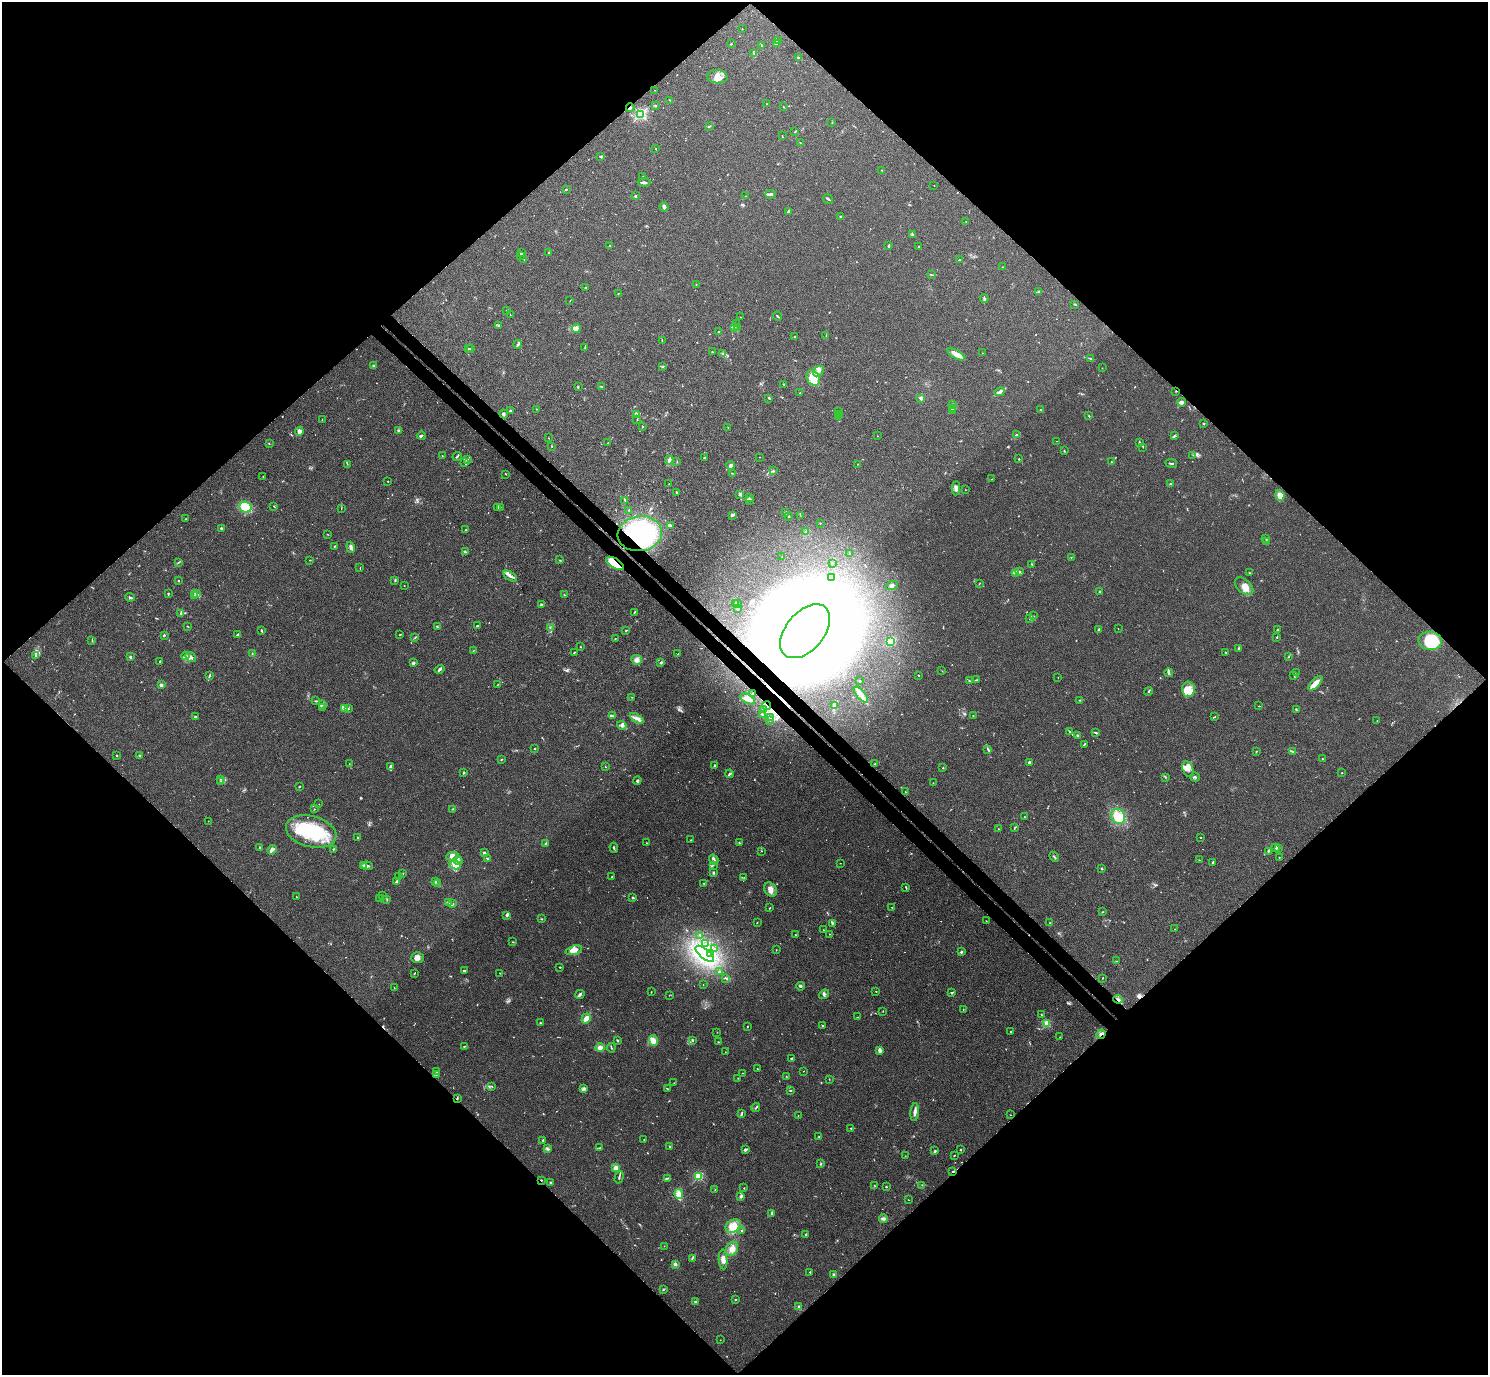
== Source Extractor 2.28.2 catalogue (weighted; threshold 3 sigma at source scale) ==
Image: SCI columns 44-5985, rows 198-5689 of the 6029 x 6028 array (HDU 1 of 3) = the unmasked area's bounding box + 8 px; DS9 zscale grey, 4 x 4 block average (1 PNG px = mean of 4 x 4 image px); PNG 1490 x 1377 px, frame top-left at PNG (2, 2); each listed source drawn as its Kron ellipse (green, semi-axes under 4 px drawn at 4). Shown black and unused: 51% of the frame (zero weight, under 3 of 4 exposures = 5% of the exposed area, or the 3 px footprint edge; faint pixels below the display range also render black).
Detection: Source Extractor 2.28.2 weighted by HDU 2 'WHT'. Background 0.0522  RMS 0.0045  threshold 0.0202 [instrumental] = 3 sigma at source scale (4.5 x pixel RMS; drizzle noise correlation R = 1.50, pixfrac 1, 0.05/0.05 arcsec/px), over >= 5 px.
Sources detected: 757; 17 too faint to see at this stretch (4 x 4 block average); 17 inside a brighter object's white glare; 11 cosmic-ray / hot-pixel residue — neither listed nor drawn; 25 coinciding with a brighter row at this scale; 35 inside a brighter listed object's ellipse — not listed separately; of the other 652, all 500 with FLUX_AUTO >= 0.811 (the completeness limit of this list) listed and drawn (152 fainter detections not listed), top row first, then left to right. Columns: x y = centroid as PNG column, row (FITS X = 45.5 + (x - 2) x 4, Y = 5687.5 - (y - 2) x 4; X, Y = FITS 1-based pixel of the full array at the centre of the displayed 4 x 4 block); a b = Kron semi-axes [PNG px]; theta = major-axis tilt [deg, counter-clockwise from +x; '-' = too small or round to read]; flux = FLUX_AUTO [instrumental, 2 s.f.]
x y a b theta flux
742 29 2 2 - 1.1
778 40 2 2 - 1.6
777 43 3 3 - 6.3
731 44 2 2 - 1.5
761 46 3 2 - 1.8
754 54 2 2 - 1.1
798 57 2 2 - 2.5
717 77 10 6 -3 21
654 90 2 2 - 0.83
670 100 3 2 - 1.5
767 104 2 2 - 1.7
656 105 2 2 - 1.4
783 107 2 2 - 0.88
630 108 4 2 - 2.9
641 114 2 2 - 440
832 122 2 2 - 1.2
709 126 3 2 - 2.6
795 131 2 2 - 1.5
782 136 3 2 - 1.1
800 142 2 2 - 0.87
656 149 2 2 - 1.1
601 157 4 2 - 3.1
882 170 2 2 - 1.3
643 177 2 2 - 1.1
644 182 6 2 4 5.4
934 185 2 2 - 0.94
566 189 2 2 - 1.4
771 194 5 3 - 6.6
635 196 2 2 - 13
746 196 2 2 - 0.95
828 199 5 2 - 3.7
664 207 5 3 - 4.4
788 212 4 2 - 8.6
841 216 3 2 - 2.6
966 221 2 2 - 1.2
912 234 2 2 - 1.3
610 245 3 2 - 1.1
889 246 3 2 - 3.5
919 247 2 2 - 2.8
549 252 3 2 - 1.8
521 253 2 2 - 4
520 255 2 2 - 2
524 259 2 2 - 0.88
960 259 3 2 - 2.6
1003 267 2 2 - 1.6
931 274 2 2 - 1.2
696 284 2 2 - 0.94
586 287 2 2 - 1.4
1038 292 3 2 - 2.4
618 293 2 2 - 1.3
984 299 5 2 - 3.7
570 301 2 2 - 0.81
1075 304 3 2 - 2.4
507 311 2 2 - 1.9
510 315 2 2 - 1.1
777 316 5 2 - 2.9
740 317 2 2 - 1.3
737 324 3 2 - 1.7
499 326 3 2 - 1.5
737 327 3 2 - 1.6
576 328 5 3 - 12
734 328 2 2 - 1.6
718 332 2 2 - 1.1
826 335 2 2 - 0.91
795 337 2 2 - 3.3
662 340 3 2 - 1.6
518 344 4 2 - 3.9
470 348 2 2 - 1
585 348 3 2 - 2.4
468 349 2 2 - 1.9
712 352 2 2 - 1.5
723 353 3 2 - 2.2
982 353 2 2 - 0.87
956 354 10 3 -28 34
1090 359 3 2 - 2.2
373 366 3 3 - 3.2
662 367 2 2 - 1.2
1102 368 2 2 - 1.2
818 371 6 3 39 9.2
813 378 8 6 -59 49
784 385 2 2 - 2.3
602 386 2 2 - 1.6
578 387 3 2 - 2.1
1176 391 2 2 - 1.5
1000 392 5 3 - 7
800 393 2 2 - 0.82
769 398 2 2 - 2.5
921 398 2 2 - 39
1181 402 4 3 - 8.8
952 404 2 2 - 1.1
952 408 4 3 - 5.7
536 409 2 2 - 1.2
1041 409 2 2 - 0.84
510 411 3 2 - 3.5
952 411 3 2 - 6.2
839 412 2 2 - 1.6
504 414 4 3 - 4.6
637 415 4 3 - 6.7
840 415 2 2 - 1.7
1089 416 2 2 - 2.2
838 417 2 2 - 2.9
322 420 3 2 - 1.4
637 420 2 2 - 0.83
1203 424 2 2 - 3.7
642 426 2 2 - 1.7
728 427 2 2 - 0.91
399 431 3 2 - 3.3
299 432 4 3 - 23
1017 434 4 2 - 3.5
422 436 4 2 - 2.6
877 436 2 2 - 0.82
1174 436 4 2 - 2.6
548 438 2 2 - 1.4
1056 441 2 2 - 0.84
608 443 2 2 - 1.5
1139 443 2 2 - 5.3
269 444 2 2 - 0.87
552 446 2 2 - 1.5
1143 447 2 2 - 1.1
1064 451 2 2 - 1.4
442 455 2 2 - 1.1
1193 455 2 2 - 0.83
457 456 4 2 - 3.5
760 457 2 2 - 0.99
704 458 2 2 - 2.3
468 459 2 2 - 0.93
1019 459 2 2 - 7.3
669 460 4 3 - 7.4
677 462 2 2 - 1
1111 462 3 2 - 2.2
465 463 3 2 - 2.3
1171 463 6 2 -8 3.6
347 464 2 2 - 0.93
858 464 2 2 - 0.9
731 465 4 3 - 9.6
773 471 3 2 - 3
732 473 2 2 - 1.3
506 474 2 2 - 1.2
263 476 2 2 - 1.4
991 479 2 2 - 0.97
388 481 2 2 - 1
1170 483 2 2 - 2.7
669 484 2 2 - 1.3
956 488 7 3 86 9.2
965 490 2 2 - 1.2
676 492 4 2 - 2.2
740 494 4 3 - 4.7
1280 495 5 4 - 20
749 497 2 2 - 0.95
625 500 4 2 - 2.6
749 501 2 2 - 1.8
274 506 2 2 - 0.97
245 507 6 5 - 62
498 507 2 2 - 1.6
500 507 2 2 - 1
341 509 2 2 - 0.82
629 510 2 2 - 2.6
785 513 2 2 - 3.7
732 515 3 2 - 3.7
800 515 2 2 - 1.1
789 516 2 2 - 5.6
185 519 2 2 - 0.9
820 523 2 2 - 3.2
671 526 4 2 - 3
221 528 2 2 - 4.5
465 530 3 2 - 1.4
806 532 2 2 - 1.8
327 534 2 2 - 0.96
640 534 22 17 7 310
1266 538 2 2 - 1
1267 541 2 2 - 1.1
335 546 3 2 - 2.2
351 547 6 3 -70 11
465 552 3 2 - 2.5
850 553 3 2 - 1.7
782 557 3 2 - 2.3
1071 557 2 2 - 1.3
310 560 2 2 - 1.1
559 560 2 2 - 0.82
178 562 2 2 - 2.1
615 563 10 4 -33 120
832 563 2 2 - 3
1032 564 3 2 - 1.6
360 568 2 2 - 1.1
1020 572 2 2 - 1.5
1249 573 2 2 - 1.4
1015 574 2 2 - 1.7
510 576 7 3 -30 8.6
832 578 2 2 - 1.6
395 580 2 2 - 1.9
178 581 2 2 - 1.5
980 583 2 2 - 0.99
404 586 2 2 - 0.92
892 586 6 3 18 5.8
1244 586 11 6 -41 28
1100 592 2 2 - 4.5
168 593 2 2 - 2.3
196 593 3 2 - 3.3
564 595 3 2 - 1.7
194 596 2 2 - 1.1
130 597 5 2 - 5.2
735 603 2 2 - 1.6
738 603 2 2 - 1.1
541 605 3 3 - 4.5
738 609 2 2 - 8.3
634 612 3 2 - 2
181 613 3 2 - 2.6
1033 616 3 2 - 2.1
1030 618 3 2 - 3.1
187 626 3 2 - 1.4
478 626 2 2 - 3.7
437 627 2 2 - 0.98
550 628 3 2 - 2.2
1098 629 3 2 - 2.6
1118 629 2 2 - 0.81
625 630 2 2 - 1
1277 630 2 2 - 1.8
262 631 2 2 - 5
805 631 31 19 50 4300
164 635 2 2 - 4.8
237 635 3 2 - 5
399 635 2 2 - 1.1
415 637 2 2 - 1.9
1277 637 3 2 - 1.7
615 638 2 2 - 0.87
92 640 3 2 - 1.3
890 641 3 2 - 6.7
1430 641 12 9 -6 110
581 647 2 2 - 0.88
1239 648 3 2 - 1.8
473 651 2 2 - 1.2
574 652 3 2 - 2.2
1226 652 3 2 - 1.3
252 653 2 2 - 1.2
678 654 3 2 - 1
35 656 2 2 - 1.8
185 656 4 2 - 3.5
130 657 2 2 - 18
191 657 6 3 -37 7.1
1288 657 2 2 - 1.5
637 660 5 4 - 11
160 661 2 2 - 2.2
661 662 3 2 - 3.2
413 663 2 2 - 7.5
440 669 5 2 - 4.4
942 671 2 2 - 1
1296 672 2 2 - 1.1
1169 673 4 3 - 4.2
210 675 2 2 - 1.3
918 675 2 2 - 1.7
1294 676 3 2 - 1.4
1058 677 2 2 - 1
976 680 4 2 - 2.3
860 681 2 2 - 1.9
969 681 3 2 - 3.7
1315 683 9 3 46 32
161 685 2 2 - 40
497 685 2 2 - 1.1
1188 689 7 6 - 23
1148 691 4 2 - 2.7
752 693 2 2 - 3.1
861 695 10 3 -50 16
632 697 2 2 - 0.86
747 699 8 4 -29 14
1079 700 2 2 - 1.6
316 701 3 2 - 1.9
322 704 2 2 - 1.3
767 706 4 2 - 4.2
835 706 3 2 - 2.8
1259 706 2 2 - 1.5
322 708 2 2 - 1.1
344 708 3 2 - 3.6
348 709 2 2 - 2
764 709 2 2 - 1.2
1296 709 3 2 - 2.5
762 714 3 2 - 2.4
612 716 4 2 - 4
973 716 2 2 - 0.92
1215 716 2 2 - 1.2
196 717 3 2 - 3.5
637 718 7 3 -32 12
770 718 4 2 - 3.7
770 720 2 2 - 1.9
1377 721 2 2 - 0.82
622 725 5 3 - 8.4
1069 731 4 2 - 2.1
1096 733 4 2 - 2.5
1077 735 2 2 - 3.3
1084 744 3 2 - 2.5
534 749 2 2 - 1.8
988 749 4 2 - 3.2
1256 751 3 2 - 1.8
1293 752 2 2 - 1.1
117 755 2 2 - 2.8
139 755 3 2 - 2.2
501 759 2 2 - 1.7
1323 759 2 2 - 2.3
1029 762 2 2 - 6.2
349 764 2 2 - 0.91
875 764 4 2 - 2.1
714 766 3 2 - 2
391 767 4 2 - 7.9
605 767 2 2 - 1.2
943 768 2 2 - 1.5
1188 769 8 5 -71 14
463 772 3 2 - 2.6
1342 773 2 2 - 1.4
730 774 4 2 - 3.5
1165 777 2 2 - 1.4
1195 777 5 3 - 4.3
220 779 2 2 - 1.6
221 781 2 2 - 1.2
637 781 4 3 - 4.1
933 783 2 2 - 1.1
299 787 2 2 - 1.1
905 792 3 2 - 1.7
319 804 2 2 - 0.87
314 809 2 2 - 1.4
452 809 2 2 - 1.2
1118 816 8 6 -63 53
1024 817 2 2 - 1.1
208 821 2 2 - 0.86
1015 827 3 2 - 2.1
998 829 2 2 - 0.87
311 831 26 15 -14 210
1201 837 2 2 - 1.3
358 838 3 2 - 1.8
691 840 2 2 - 0.83
545 843 3 2 - 1.4
646 843 2 2 - 0.84
739 843 2 2 - 1.6
260 848 3 2 - 2.7
614 848 5 2 - 3
1276 848 3 2 - 3.9
1278 848 2 2 - 2.5
272 850 5 2 - 13
333 850 2 2 - 1.1
761 851 2 2 - 1
1268 851 2 2 - 2.3
484 853 2 2 - 7.2
452 856 6 4 14 14
1054 857 5 2 - 3
1279 857 2 2 - 1.1
488 859 2 2 - 1.7
458 860 5 4 - 10
714 860 5 3 - 6.5
1199 860 2 2 - 1
1213 862 2 2 - 5.8
840 863 2 2 - 0.91
364 865 2 2 - 7.8
455 865 6 3 -16 11
713 865 2 2 - 2.1
367 866 6 2 -3 5.7
1102 868 2 2 - 5.1
714 872 3 2 - 3.5
403 873 2 2 - 1.1
399 877 3 2 - 2
612 877 2 2 - 1.4
744 877 2 2 - 0.84
396 882 3 2 - 4.1
435 882 3 2 - 1.6
704 883 3 2 - 1.7
437 884 3 2 - 2.1
906 888 3 2 - 2.3
771 890 8 5 -58 17
382 895 2 2 - 1.1
296 897 2 2 - 1
380 898 2 2 - 1.1
633 898 2 2 - 2.2
387 899 3 2 - 1.9
448 903 3 2 - 5.1
453 904 2 2 - 1.2
892 907 2 2 - 1
770 908 3 2 - 1.8
1102 912 2 2 - 0.88
507 915 3 3 - 4
542 919 3 2 - 1.8
986 921 2 2 - 1.2
757 922 3 2 - 1.2
832 923 4 3 - 3.1
1050 923 2 2 - 1.9
1175 929 2 2 - 0.83
823 930 2 2 - 1.3
829 934 2 2 - 1.5
700 935 3 2 - 1.9
795 935 3 2 - 1.3
513 942 3 2 - 1.3
706 943 2 2 - 1.9
715 948 2 2 - 3.2
574 950 8 4 17 18
776 950 2 2 - 1.3
961 952 3 2 - 3.5
711 953 2 2 - 2.9
705 954 11 5 -39 38
417 958 6 5 - 14
1116 961 2 2 - 1.2
560 967 2 2 - 1.7
464 970 4 2 - 2.4
719 971 3 2 - 2.3
414 973 2 2 - 2.1
500 973 2 2 - 1.1
726 978 3 2 - 2.4
1103 978 2 2 - 1.1
703 985 2 2 - 0.88
801 986 4 3 - 3.9
394 988 2 2 - 1
876 991 2 2 - 0.97
651 992 2 2 - 1.9
951 993 3 2 - 2.8
580 994 5 2 - 8.8
824 994 5 2 - 3.5
669 995 2 2 - 0.86
1118 999 4 2 - 4.6
963 1009 2 2 - 1.1
883 1011 2 2 - 1.1
1041 1015 2 2 - 1.6
857 1017 2 2 - 0.97
586 1018 5 3 - 16
540 1023 2 2 - 1.6
1047 1024 2 2 - 130
823 1025 2 2 - 1
747 1027 2 2 - 3.9
1010 1031 2 2 - 1.4
717 1032 2 2 - 0.82
1101 1034 5 2 - 6.7
1060 1037 2 2 - 0.84
653 1040 5 4 - 22
693 1040 2 2 - 1.5
617 1041 2 2 - 3.5
718 1042 3 2 - 1.3
464 1046 2 2 - 2.1
600 1047 5 3 - 12
611 1048 4 2 - 2.1
880 1050 4 2 - 11
725 1052 2 2 - 0.92
792 1058 3 2 - 2.7
757 1069 2 2 - 1
803 1071 2 2 - 0.96
437 1072 2 2 - 1.2
742 1073 2 2 - 1.7
436 1075 2 2 - 1.2
786 1076 2 2 - 0.88
738 1078 2 2 - 0.82
829 1079 2 2 - 1.3
674 1083 2 2 - 0.82
492 1086 2 2 - 0.87
584 1089 2 2 - 2.2
668 1089 2 2 - 0.89
790 1091 3 2 - 1.8
457 1098 2 2 - 1.9
756 1108 4 2 - 3.6
915 1112 9 2 83 11
741 1114 4 2 - 2.7
1010 1115 2 2 - 0.89
798 1116 2 2 - 1.1
851 1128 2 2 - 3.8
819 1136 2 2 - 1.4
543 1140 2 2 - 5.9
644 1140 2 2 - 1.1
670 1147 3 2 - 2.1
599 1148 3 2 - 1.3
548 1149 3 2 - 3.2
746 1150 4 2 - 4.1
960 1150 2 2 - 3.9
935 1151 3 2 - 3.2
955 1155 2 2 - 0.86
905 1156 2 2 - 0.88
820 1164 3 2 - 2.2
616 1168 2 2 - 25
953 1171 3 2 - 1.9
699 1176 2 2 - 230
619 1177 6 2 75 3.8
668 1178 3 2 - 2
541 1180 2 2 - 2.9
551 1182 2 2 - 2.6
874 1185 2 2 - 1
922 1185 2 2 - 1.6
886 1187 2 2 - 5
744 1188 2 2 - 1.7
715 1189 2 2 - 1.2
679 1194 5 4 - 15
741 1197 2 2 - 2.5
909 1200 2 2 - 0.83
772 1213 4 2 - 4.5
883 1219 4 3 - 8
733 1226 8 6 35 32
742 1230 2 2 - 3.5
806 1235 3 2 - 2.5
664 1246 2 2 - 0.91
732 1249 7 6 - 16
692 1258 4 2 - 2.2
723 1259 10 4 -87 15
675 1264 2 2 - 28
810 1272 2 2 - 1.9
833 1275 4 2 - 3.2
663 1289 3 2 - 2.7
735 1299 3 2 - 1.9
695 1302 3 2 - 2.8
799 1306 3 2 - 5.5
720 1340 2 2 - 0.89
Overlapping masked pixels (flux is a lower limit): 11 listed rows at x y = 630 108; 1176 391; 640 534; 615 563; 805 631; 767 706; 1118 999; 1101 1034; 457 1098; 953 1171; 541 1180
Diffuse or blended objects may show on this block-average render without a row.